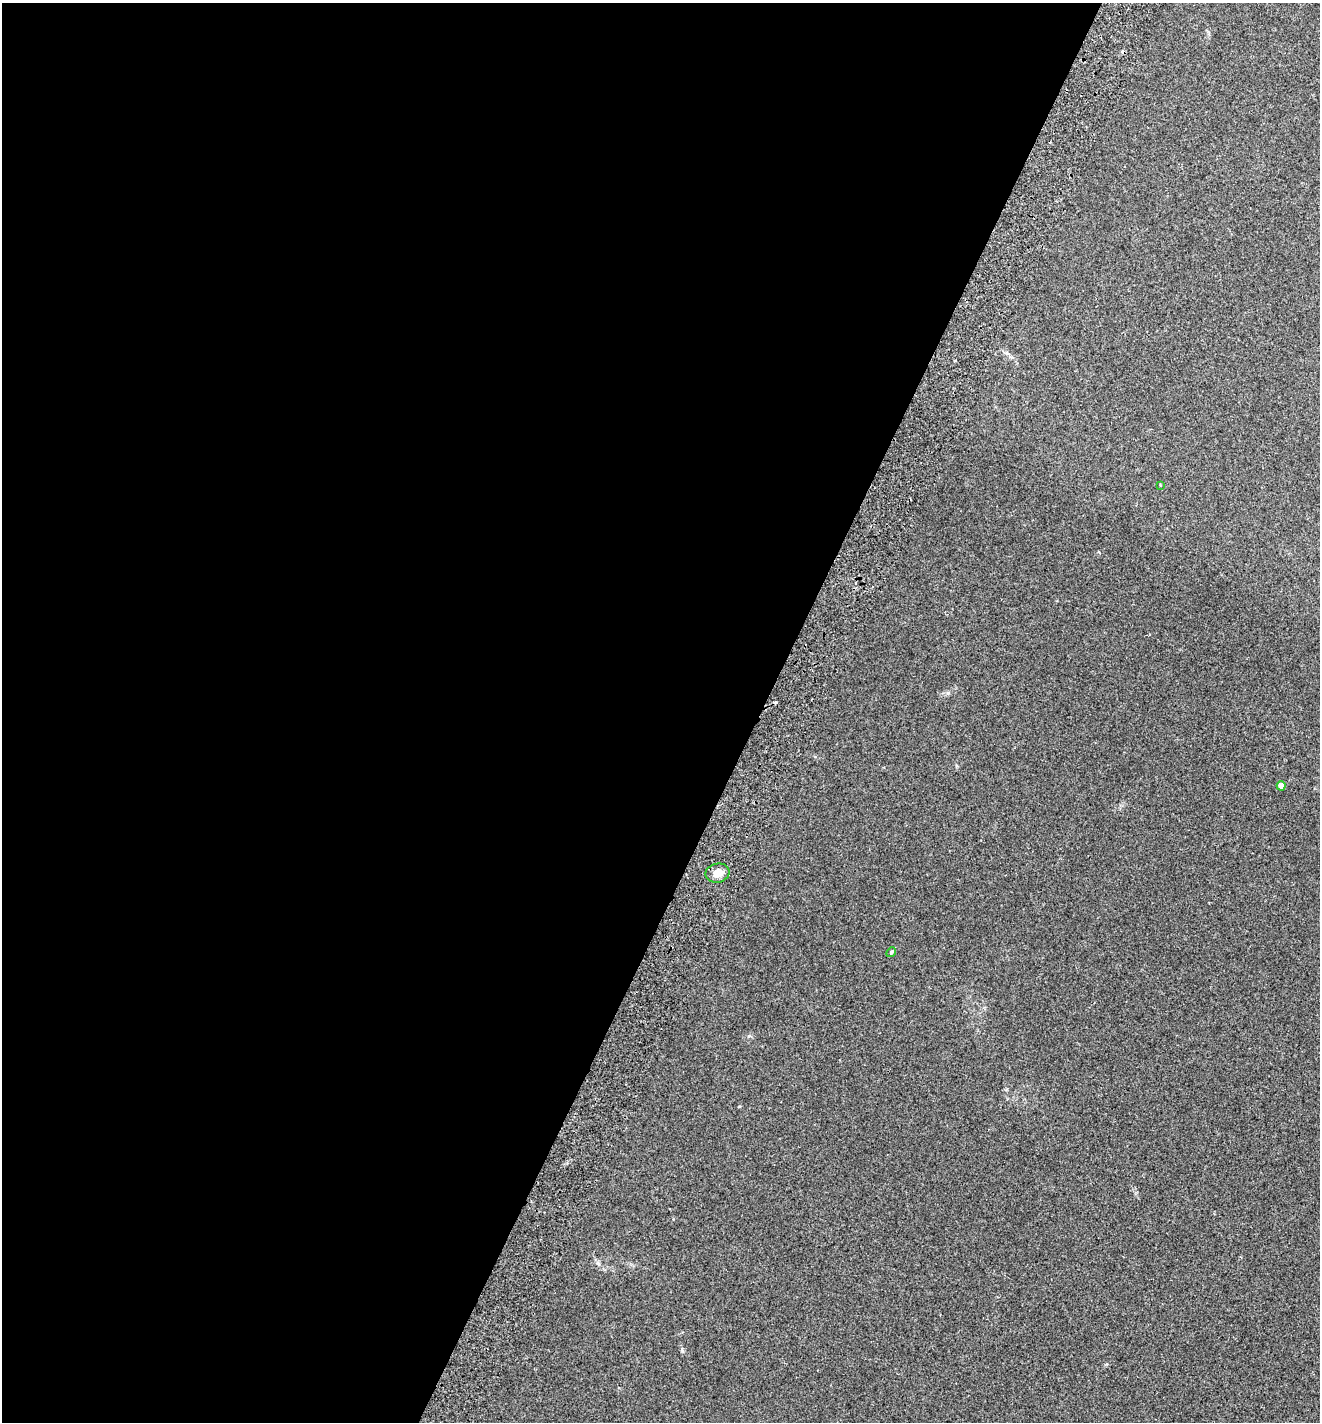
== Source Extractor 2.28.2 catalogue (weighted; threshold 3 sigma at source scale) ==
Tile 5 of 4 x 4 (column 1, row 2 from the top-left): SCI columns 200-1517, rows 2876-4295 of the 5803 x 5747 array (HDU 1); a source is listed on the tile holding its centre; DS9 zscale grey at full resolution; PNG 1322 x 1424 px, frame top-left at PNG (2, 3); each listed source drawn as its Kron ellipse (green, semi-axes under 4 px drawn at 4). Shown black and unused: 58% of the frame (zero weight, under 2 of 3 exposures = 3% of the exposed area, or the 3 px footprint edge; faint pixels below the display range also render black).
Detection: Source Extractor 2.28.2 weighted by HDU 2 'WHT'; one run over the whole footprint, this tile lists its part. Background 0.0531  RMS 0.0077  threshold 0.0346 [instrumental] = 3 sigma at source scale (4.5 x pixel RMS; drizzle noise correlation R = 1.50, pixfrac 1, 0.05/0.05 arcsec/px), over >= 5 px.
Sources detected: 6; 2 cosmic-ray / hot-pixel residue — neither listed nor drawn; the other 4 listed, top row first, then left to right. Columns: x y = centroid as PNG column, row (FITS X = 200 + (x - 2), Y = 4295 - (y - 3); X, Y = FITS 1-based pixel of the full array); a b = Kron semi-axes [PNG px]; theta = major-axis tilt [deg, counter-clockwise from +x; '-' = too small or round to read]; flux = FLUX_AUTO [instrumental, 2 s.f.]
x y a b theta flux
1160 485 3 2 - 0.53
1281 786 4 4 - 7.2
717 873 12 9 13 7.2
891 952 5 4 - 0.96